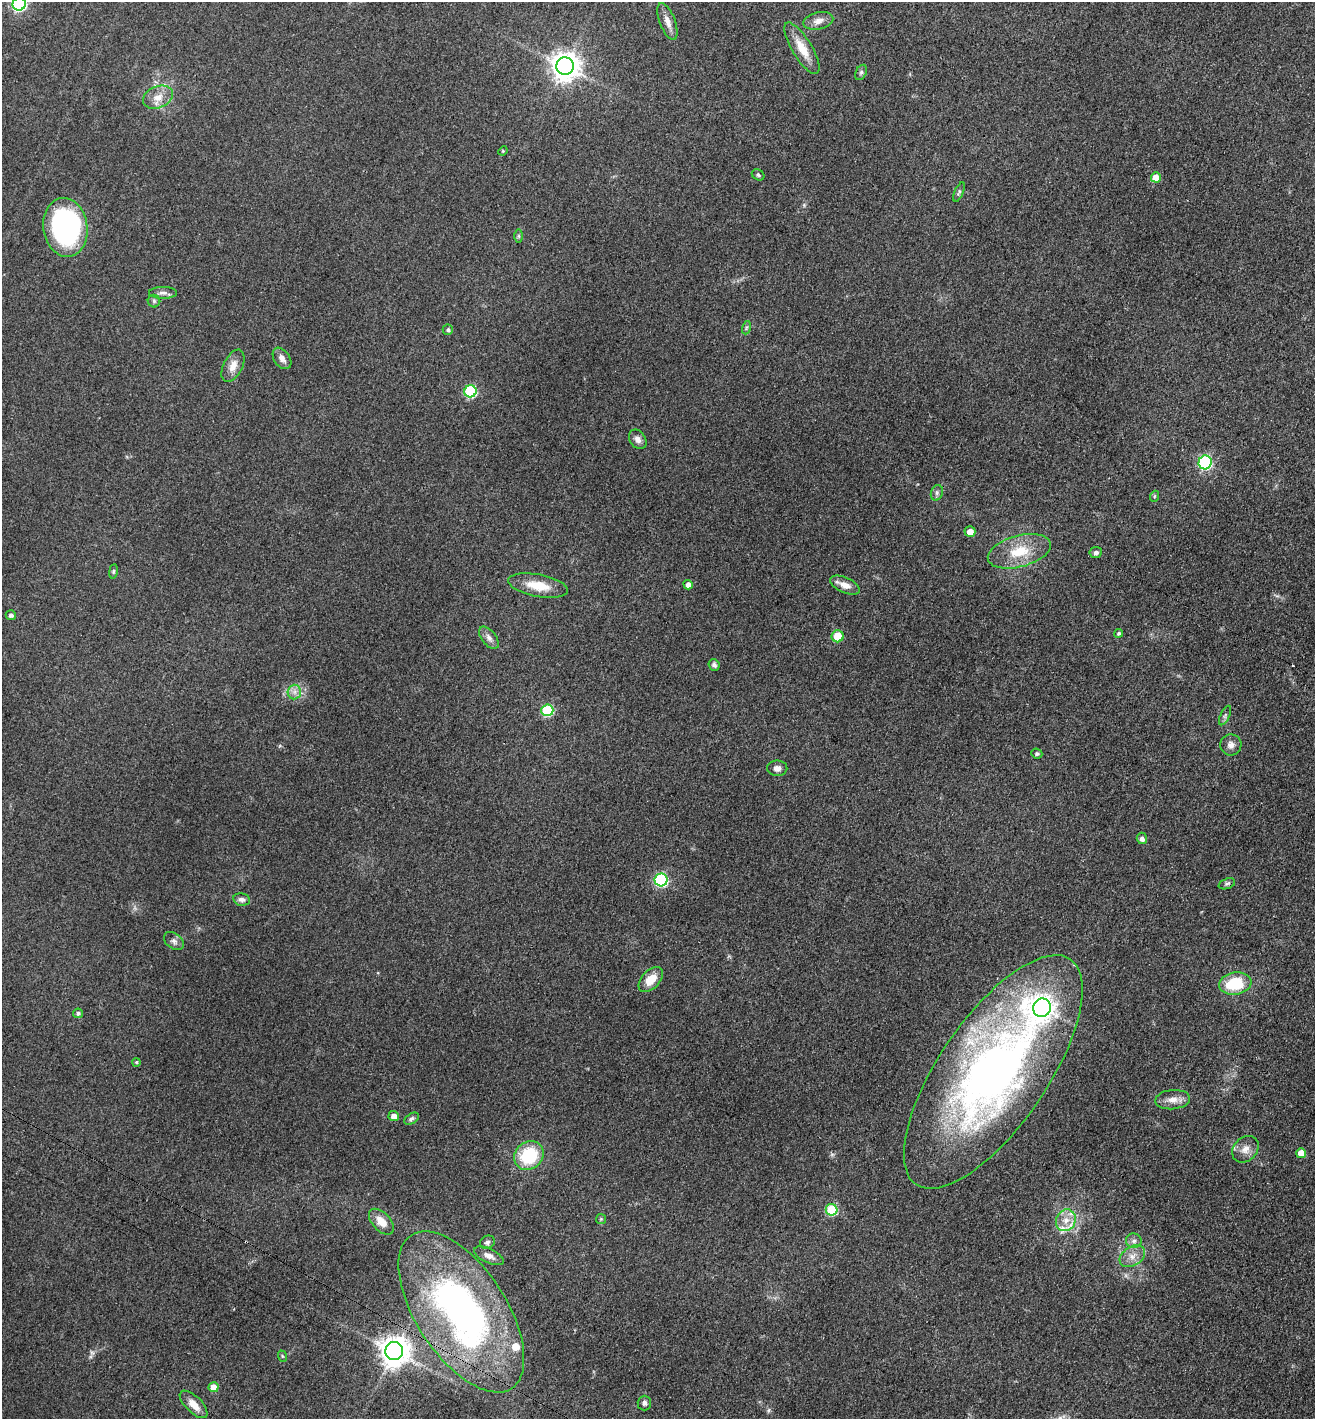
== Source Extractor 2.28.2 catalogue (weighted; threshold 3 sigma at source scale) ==
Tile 6 of 4 x 4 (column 2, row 2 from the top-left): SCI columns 1471-2783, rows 2846-4262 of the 5702 x 5692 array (HDU 1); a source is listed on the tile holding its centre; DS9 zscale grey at full resolution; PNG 1317 x 1421 px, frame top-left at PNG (2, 2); each listed source drawn as its Kron ellipse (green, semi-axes under 4 px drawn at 4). Shown black and unused: <1% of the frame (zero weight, under 3 of 4 exposures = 2% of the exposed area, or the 3 px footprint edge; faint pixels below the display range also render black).
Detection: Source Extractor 2.28.2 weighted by HDU 2 'WHT'; one run over the whole footprint, this tile lists its part. Background 0.0823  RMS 0.0062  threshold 0.0278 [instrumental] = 3 sigma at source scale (4.5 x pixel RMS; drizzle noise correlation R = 1.50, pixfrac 1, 0.05/0.05 arcsec/px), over >= 5 px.
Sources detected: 77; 1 cosmic-ray / hot-pixel residue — neither listed nor drawn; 3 inside a brighter listed object's ellipse — not listed separately; the other 73 listed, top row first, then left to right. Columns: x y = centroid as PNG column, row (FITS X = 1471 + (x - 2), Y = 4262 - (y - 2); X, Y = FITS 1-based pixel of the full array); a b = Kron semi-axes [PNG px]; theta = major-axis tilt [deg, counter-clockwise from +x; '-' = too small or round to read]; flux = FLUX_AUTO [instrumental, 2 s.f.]
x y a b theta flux
19 4 6 6 - 110
818 21 15 8 12 4.5
667 22 20 7 -69 4.8
802 48 29 10 -59 12
565 66 9 9 - 800
861 72 8 5 63 1.3
158 97 15 10 22 7.3
503 151 5 4 - 0.79
758 175 7 5 -32 1.2
1156 177 5 5 - 10
959 192 10 4 66 1.4
65 227 29 22 -81 120
519 236 7 4 90 1.1
163 293 14 6 0 3
154 301 6 6 - 1.3
746 328 7 4 72 1.1
448 330 5 5 - 1.6
282 358 12 8 -55 3.5
233 366 17 9 64 6.3
470 391 6 6 - 60
638 439 10 7 -56 3.3
1205 462 7 6 - 95
937 493 8 6 71 1.7
1155 496 6 3 70 0.66
970 532 5 5 - 6.4
1019 551 32 15 15 20
1096 552 6 5 - 1.9
113 571 7 3 82 0.8
688 585 5 4 - 3.3
845 585 16 7 -25 5.6
538 586 30 11 -11 14
11 615 5 5 - 2
1119 633 4 4 - 1.1
838 636 6 6 - 16
489 638 13 7 -52 3.2
714 665 6 5 - 1.7
294 692 7 6 - 2.9
547 710 6 6 - 47
1225 715 10 4 64 1.6
1231 745 10 10 - 3.5
1037 754 6 5 - 1.2
777 768 10 8 -1 3.3
1142 838 6 5 - 2.6
661 880 6 6 - 94
1227 884 8 5 20 1.3
242 899 8 6 -11 2.5
174 941 11 7 -37 2.6
651 980 15 9 47 9.4
1235 983 16 11 9 25
1042 1008 9 9 - 450
78 1013 5 4 - 1.4
136 1062 4 4 - 0.87
993 1072 136 54 56 420
1173 1100 17 9 5 5.6
394 1116 5 5 - 5
412 1119 8 5 31 1.5
1245 1149 15 11 46 5.8
1301 1153 5 5 - 8.2
529 1156 15 13 41 32
832 1210 6 6 - 37
601 1219 5 5 - 0.8
1066 1220 11 9 63 6.4
381 1222 16 9 -47 7.5
1134 1241 8 7 - 2.4
487 1242 8 6 30 1.9
489 1256 16 7 -25 3.9
1132 1256 14 9 32 5.7
461 1312 92 45 -57 260
394 1351 9 9 - 920
282 1356 6 3 -71 0.69
213 1387 5 5 - 7.5
644 1403 7 6 - 2.2
194 1404 18 8 -44 6.9
Overlapping masked pixels (flux is a lower limit): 2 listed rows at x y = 461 1312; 394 1351
Isophote crosses this tile's border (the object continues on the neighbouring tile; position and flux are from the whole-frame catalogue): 1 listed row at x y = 19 4